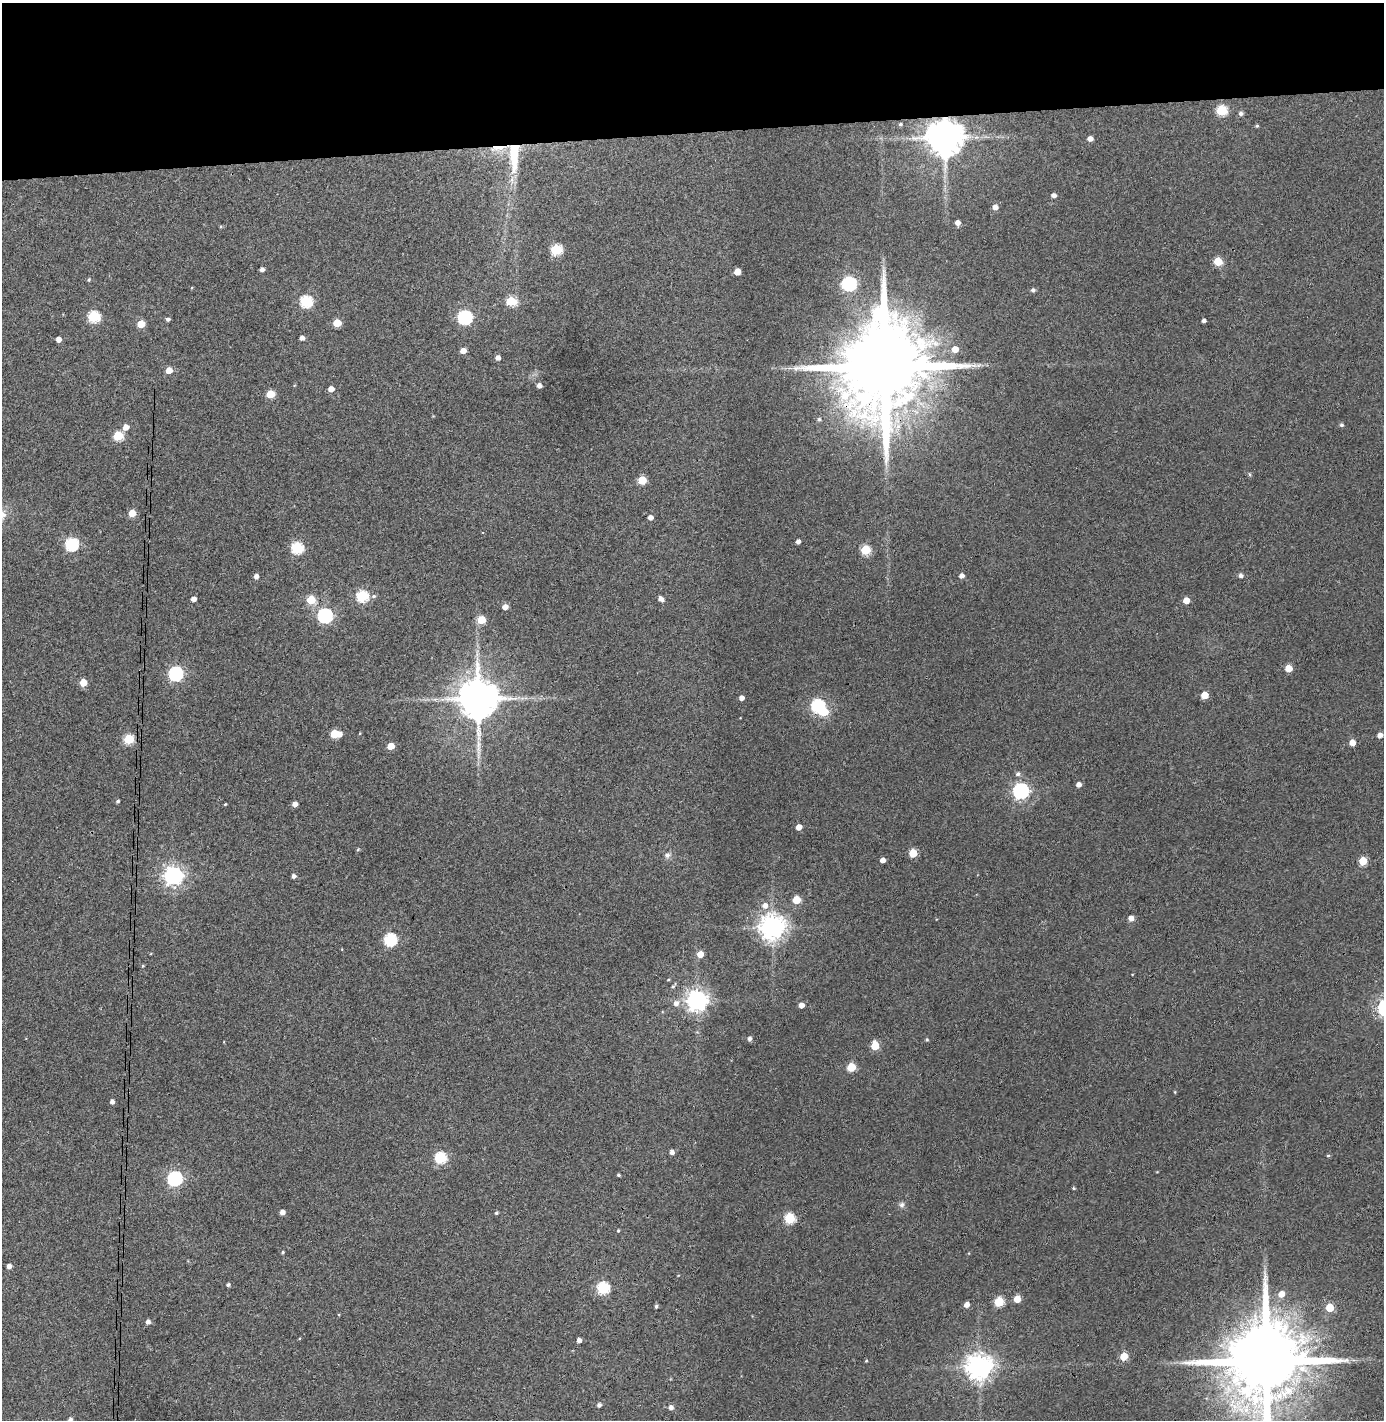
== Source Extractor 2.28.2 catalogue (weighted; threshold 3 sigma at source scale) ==
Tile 2 of 3 x 3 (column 2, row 1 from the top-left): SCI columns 1454-2835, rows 2892-4309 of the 4290 x 4366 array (HDU 1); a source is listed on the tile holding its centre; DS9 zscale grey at full resolution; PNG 1386 x 1422 px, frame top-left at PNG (2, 3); no overlay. Shown black and unused: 9% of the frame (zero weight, under 3 of 4 exposures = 6% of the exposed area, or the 3 px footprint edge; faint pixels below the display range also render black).
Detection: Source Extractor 2.28.2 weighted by HDU 2 'WHT'; one run over the whole footprint, this tile lists its part. Background 0.0861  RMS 0.006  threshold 0.0271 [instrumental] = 3 sigma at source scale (4.5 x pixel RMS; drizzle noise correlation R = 1.50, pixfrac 1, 0.05/0.05 arcsec/px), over >= 5 px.
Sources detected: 136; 1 inside a brighter object's white glare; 1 long thin detection or spike segment (spike, bleed or trail) — not listed; the other 134 listed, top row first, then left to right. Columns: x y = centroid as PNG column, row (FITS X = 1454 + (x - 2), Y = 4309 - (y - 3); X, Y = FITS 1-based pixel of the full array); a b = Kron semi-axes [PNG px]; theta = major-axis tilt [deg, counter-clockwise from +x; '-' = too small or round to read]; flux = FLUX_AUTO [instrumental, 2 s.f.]
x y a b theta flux
1222 110 6 5 - 41
1241 113 5 5 - 1.6
900 124 4 4 - 0.86
1257 126 4 3 - 0.74
944 137 10 9 - 1700
1090 139 5 4 - 3.3
498 148 25 7 7 9.7
514 155 45 13 89 27
1054 195 4 4 - 2.4
995 207 5 5 - 3.7
957 223 4 4 - 3.4
221 227 5 3 - 0.64
556 249 6 5 - 45
1218 261 5 5 - 20
262 269 4 4 - 2.1
737 271 5 5 - 6.5
89 280 5 4 - 0.91
849 284 6 6 - 120
1033 290 5 5 - 1.5
306 301 6 6 - 67
511 301 6 5 - 33
93 316 6 6 - 53
464 317 6 6 - 110
168 319 4 4 - 1.6
1204 321 4 3 - 1.8
337 323 5 5 - 14
141 324 5 5 - 16
302 338 4 4 - 2.5
58 339 4 4 - 3.7
955 349 5 5 - 6.7
463 351 5 4 - 4.6
498 358 4 4 - 3
884 366 28 19 87 13000
169 370 5 4 - 8
539 385 4 4 - 2.9
331 389 5 4 - 4.3
270 394 5 5 - 18
819 419 5 4 - 1.1
1341 425 5 4 - 1.2
126 427 6 5 - 4.8
118 436 5 5 - 31
1249 474 6 4 -88 0.75
642 480 5 5 - 18
132 513 5 5 - 12
650 517 5 5 - 2.9
798 541 4 4 - 2.4
71 544 6 6 - 82
297 548 6 6 - 56
865 550 5 5 - 32
1241 575 5 5 - 1.9
256 576 5 4 - 2.7
961 576 5 4 - 2.8
362 596 6 6 - 53
374 596 7 5 15 1.3
193 599 4 4 - 3.1
661 599 5 4 - 3.2
311 600 5 5 - 22
1186 600 5 5 - 7.1
505 607 5 5 - 4
325 615 6 6 - 130
481 620 5 5 - 16
1288 668 5 5 - 11
175 674 6 6 - 110
83 682 5 5 - 9.7
1205 695 5 5 - 10
741 698 4 4 - 3.1
477 699 11 10 - 2200
818 706 6 6 - 92
335 734 8 5 0 22
1380 735 5 5 - 3.1
128 739 5 5 - 37
1352 742 5 5 - 5.5
391 746 5 4 - 9.6
1018 774 6 6 - 1.6
1079 784 5 5 - 3
1020 791 6 6 - 170
118 801 4 3 - 0.96
225 804 3 3 - 0.53
295 804 5 4 - 3.4
799 827 5 4 - 4.9
358 849 5 3 - 0.55
913 853 5 5 - 17
667 855 8 7 - 2.2
882 860 4 4 - 3.4
1363 861 5 5 - 17
173 875 7 7 - 300
293 876 4 4 - 2
796 900 5 5 - 15
765 905 7 7 - 3.8
1131 918 5 5 - 3.6
772 927 8 8 - 660
390 940 6 6 - 71
700 954 5 5 - 6.7
143 966 4 4 - 0.6
673 986 9 4 57 1
697 1000 7 7 - 400
676 1003 7 6 - 3.1
801 1005 4 4 - 3.9
749 1039 5 4 - 1.9
927 1040 4 4 - 0.74
875 1046 6 5 - 17
851 1067 5 5 - 21
1175 1092 5 3 - 0.46
112 1102 4 4 - 2.1
672 1152 5 4 - 2.6
1328 1155 4 4 - 0.76
440 1158 6 6 - 55
618 1175 4 3 - 0.79
175 1178 6 6 - 120
1073 1188 4 3 - 0.71
902 1205 8 7 - 1.8
282 1212 4 4 - 3.2
496 1213 5 4 - 0.78
789 1218 5 5 - 40
618 1231 4 3 - 0.61
283 1252 4 4 - 0.8
9 1266 4 4 - 2.9
228 1285 5 4 - 1.1
603 1288 6 6 - 56
1281 1294 6 5 - 5.3
1017 1299 5 5 - 9.1
999 1302 5 5 - 27
967 1305 5 4 - 3.7
656 1306 4 4 - 1.1
1330 1307 5 5 - 16
148 1322 5 5 - 2
579 1340 4 4 - 2.5
1124 1356 5 5 - 16
866 1361 5 3 - 0.53
1266 1362 23 17 87 11000
979 1367 8 8 - 670
599 1405 5 4 - 1.7
671 1407 6 5 - 2.3
70 1419 4 4 - 1.5
Overlapping masked pixels (flux is a lower limit): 4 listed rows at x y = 944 137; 498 148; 514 155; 884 366
Isophote crosses this tile's border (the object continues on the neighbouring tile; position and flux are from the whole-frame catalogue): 2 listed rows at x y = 1266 1362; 70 1419